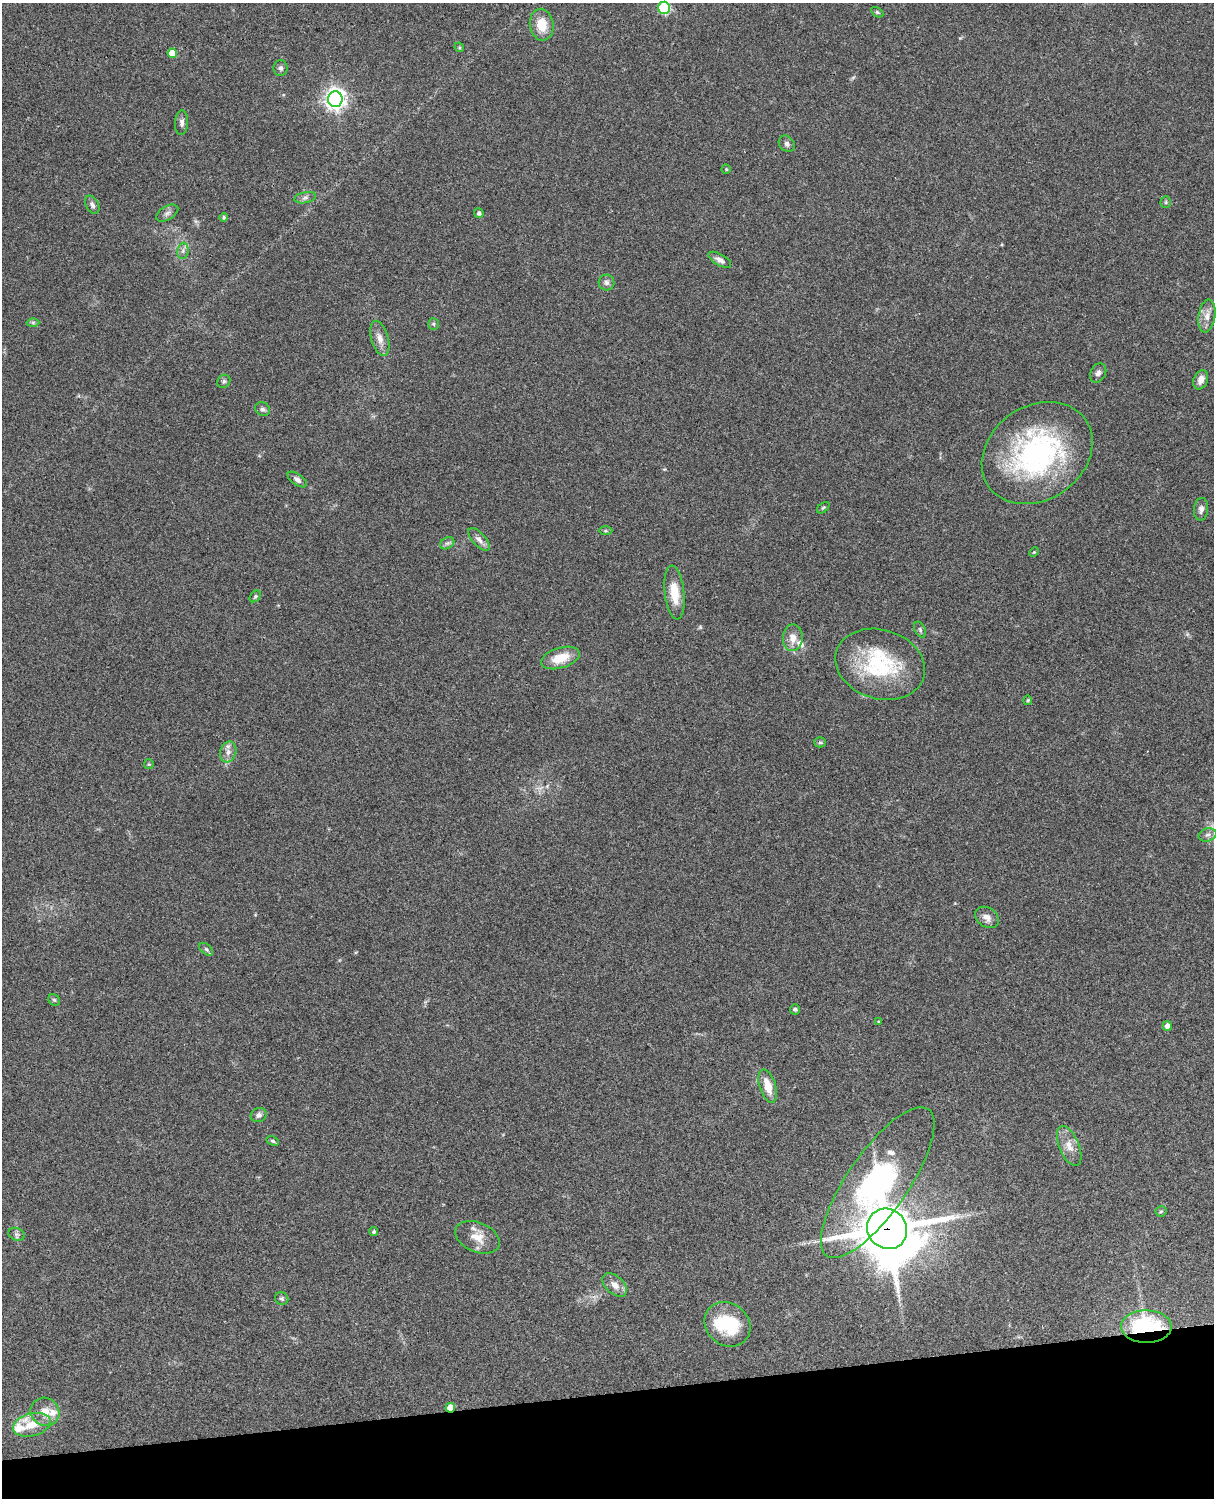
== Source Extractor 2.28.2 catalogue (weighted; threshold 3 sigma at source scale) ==
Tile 10 of 4 x 3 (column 2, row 3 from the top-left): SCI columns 1334-2545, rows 277-1772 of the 5087 x 4926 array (HDU 1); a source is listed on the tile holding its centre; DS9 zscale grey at full resolution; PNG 1216 x 1500 px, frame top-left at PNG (2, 3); each listed source drawn as its Kron ellipse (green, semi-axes under 4 px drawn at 4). Shown black and unused: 7% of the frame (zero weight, under 3 of 4 exposures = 6% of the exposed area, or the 3 px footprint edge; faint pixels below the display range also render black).
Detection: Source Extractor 2.28.2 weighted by HDU 2 'WHT'; one run over the whole footprint, this tile lists its part. Background 0.104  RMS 0.0065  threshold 0.0292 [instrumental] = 3 sigma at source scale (4.5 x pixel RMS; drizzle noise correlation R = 1.50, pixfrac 1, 0.05/0.05 arcsec/px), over >= 5 px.
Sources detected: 76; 1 too faint to see at this stretch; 1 inside a brighter object's white glare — neither listed nor drawn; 5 inside a brighter listed object's ellipse — not listed separately; the other 69 listed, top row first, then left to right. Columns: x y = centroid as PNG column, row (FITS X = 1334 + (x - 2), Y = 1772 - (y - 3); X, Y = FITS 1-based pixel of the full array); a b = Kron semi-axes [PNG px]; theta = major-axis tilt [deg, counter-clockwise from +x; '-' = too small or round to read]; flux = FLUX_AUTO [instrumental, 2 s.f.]
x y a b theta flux
664 8 6 6 - 52
877 12 6 4 -31 1
542 25 16 12 -82 12
459 47 5 4 - 0.66
172 53 5 5 - 12
281 68 8 7 - 1.8
335 99 7 7 - 390
182 123 12 6 86 2.7
787 144 9 7 -47 2.1
726 169 4 4 - 0.81
305 198 11 5 12 2.2
1166 202 6 5 - 0.93
92 205 10 6 -60 2.2
167 213 12 6 31 2.4
479 213 5 5 - 1.3
224 217 4 4 - 1
183 251 8 5 83 1.9
720 260 13 5 -30 2.7
607 282 8 8 - 2.5
1207 316 16 8 81 5.2
33 322 6 4 -1 0.9
433 324 6 5 - 1
380 338 18 8 -74 5.3
1098 373 10 7 62 2.6
1201 380 10 7 67 4.3
224 381 7 6 - 1.5
263 409 8 6 -34 1.8
1037 453 59 47 34 130
297 480 11 5 -35 2.4
823 508 7 4 40 0.83
1201 509 11 7 85 2.8
606 531 7 4 0 0.8
479 539 14 6 -48 3.6
447 543 7 5 29 1.6
1034 552 5 3 - 0.56
674 592 27 10 -83 14
255 596 6 4 49 1
920 630 8 5 -65 1.2
793 638 13 10 87 6
560 658 20 10 17 14
880 664 46 34 -17 55
1028 700 5 4 - 0.78
820 742 5 5 - 0.99
228 752 10 8 74 3.9
149 764 5 5 - 0.68
1207 835 9 6 15 2.2
987 917 13 9 -34 4.5
206 949 8 5 -41 1.3
54 1000 6 5 - 1.1
795 1009 5 5 - 1.1
878 1022 4 3 - 0.6
1167 1026 5 4 - 3.5
768 1086 17 8 -72 10
259 1115 8 7 - 2.4
273 1141 6 4 -26 0.96
1069 1146 21 10 -67 7.1
878 1183 89 30 55 150
1161 1211 6 5 - 1
887 1229 21 19 -47 3200
374 1232 4 4 - 1.1
17 1234 8 6 -20 1.8
477 1237 23 14 -23 9.7
615 1285 14 9 -42 5.4
282 1299 7 6 - 1.4
727 1324 24 21 -40 29
1146 1327 25 16 -1 73
450 1408 5 4 - 9.8
45 1412 15 13 -37 8.7
32 1425 19 11 14 12
Overlapping masked pixels (flux is a lower limit): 4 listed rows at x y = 878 1183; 887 1229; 1146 1327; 450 1408
Isophote crosses this tile's border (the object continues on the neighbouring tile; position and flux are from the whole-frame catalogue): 1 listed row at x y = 664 8